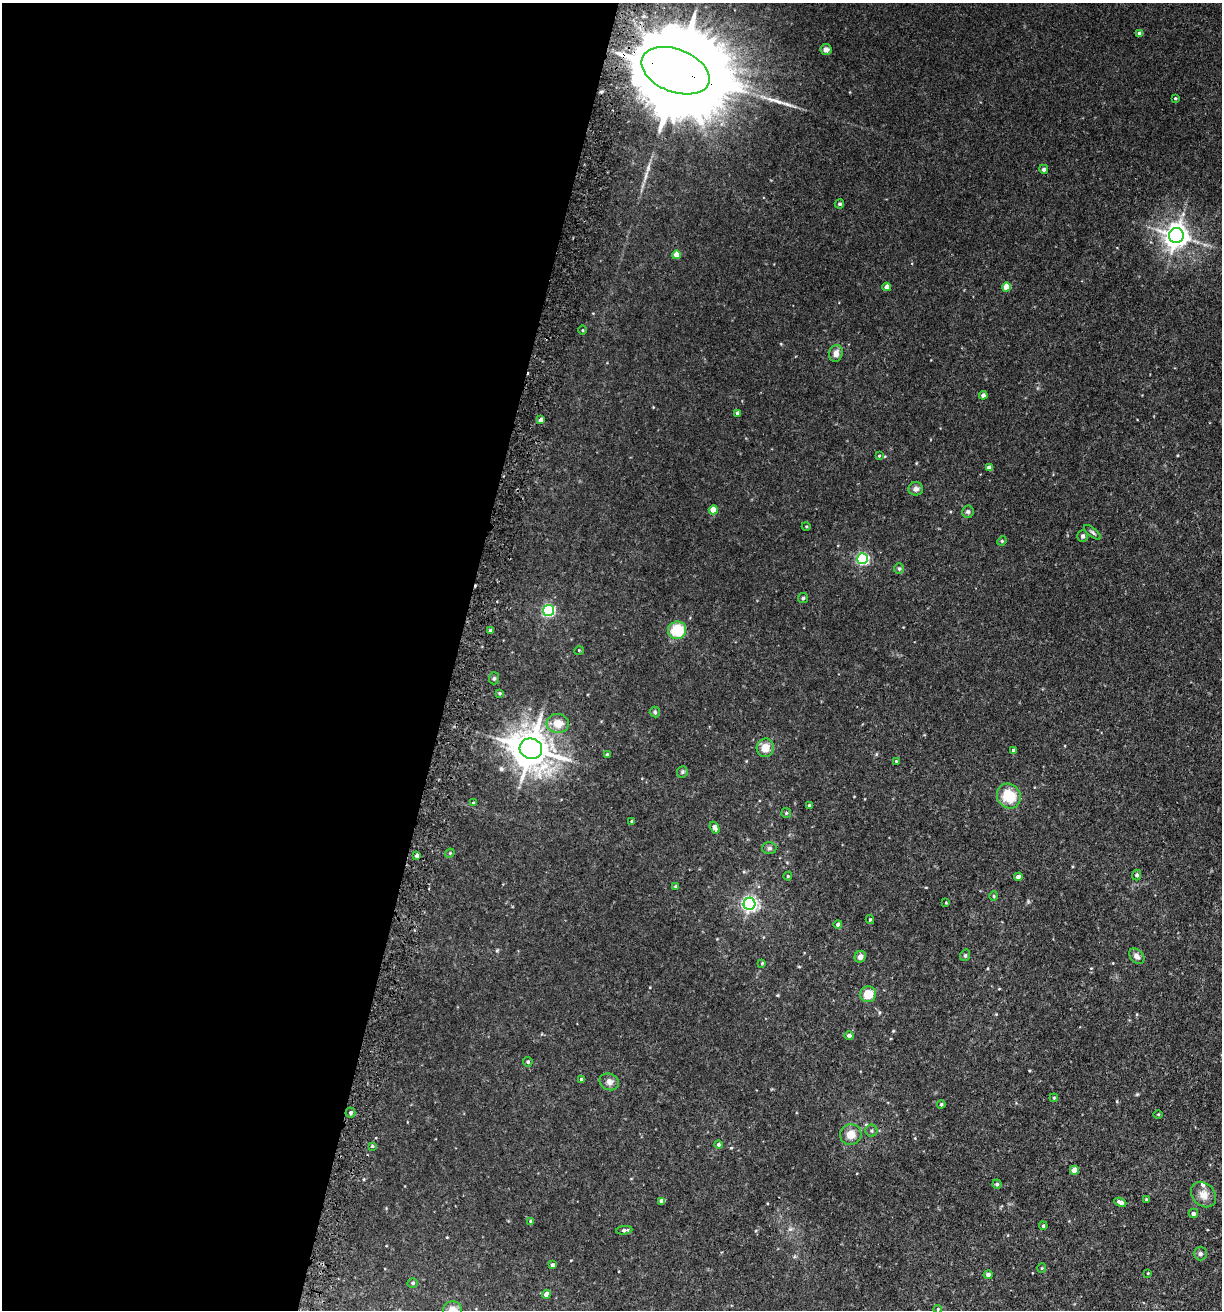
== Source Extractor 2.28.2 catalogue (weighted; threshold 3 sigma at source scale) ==
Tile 5 of 4 x 4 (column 1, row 2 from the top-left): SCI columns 349-1568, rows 2668-3975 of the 5408 x 5343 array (HDU 1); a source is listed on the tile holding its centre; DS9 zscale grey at full resolution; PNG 1224 x 1312 px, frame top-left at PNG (2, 3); each listed source drawn as its Kron ellipse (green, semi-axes under 4 px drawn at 4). Shown black and unused: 37% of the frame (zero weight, under 3 of 5 exposures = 5% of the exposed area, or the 3 px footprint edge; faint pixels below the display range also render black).
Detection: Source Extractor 2.28.2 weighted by HDU 2 'WHT'; one run over the whole footprint, this tile lists its part. Background 0.0203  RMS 0.0034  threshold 0.0152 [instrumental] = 3 sigma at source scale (4.5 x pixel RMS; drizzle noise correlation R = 1.50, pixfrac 1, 0.05/0.05 arcsec/px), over >= 5 px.
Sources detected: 96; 1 inside a brighter listed object's ellipse — not listed separately; the other 95 listed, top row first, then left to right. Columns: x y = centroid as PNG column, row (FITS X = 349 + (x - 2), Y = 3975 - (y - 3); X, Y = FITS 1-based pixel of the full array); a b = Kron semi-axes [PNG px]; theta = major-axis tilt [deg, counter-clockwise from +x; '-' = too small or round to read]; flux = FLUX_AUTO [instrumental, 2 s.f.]
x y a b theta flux
1140 33 4 4 - 1.5
826 50 5 5 - 1.3
675 71 36 21 -21 8400
1175 98 3 3 - 0.33
1044 169 4 4 - 0.75
839 204 5 4 - 0.58
1176 236 7 7 - 280
676 255 4 4 - 4.2
887 287 4 4 - 2.2
1006 287 4 4 - 6.3
582 330 5 3 - 0.29
836 353 8 7 - 2.1
983 395 4 4 - 1.1
737 413 4 3 - 0.75
541 420 4 4 - 1.5
879 456 4 3 - 0.27
989 468 4 4 - 2.5
916 489 7 6 - 1.3
713 510 4 4 - 4.3
968 512 6 5 - 0.66
806 526 4 3 - 0.3
1092 532 10 4 -40 0.65
1083 536 6 5 - 0.69
1002 541 5 4 - 0.36
862 559 5 5 - 45
899 569 5 5 - 0.48
803 598 5 5 - 0.45
548 611 5 5 - 42
490 630 3 3 - 0.57
677 630 9 8 - 11
579 650 5 3 - 0.25
494 678 6 5 - 0.51
500 693 4 4 - 0.42
655 712 5 5 - 0.5
558 723 11 9 -4 4.2
765 748 9 8 - 3.6
531 749 11 10 - 750
1013 750 4 3 - 0.45
607 754 3 3 - 0.38
896 761 3 3 - 0.29
682 772 6 5 - 0.53
1009 796 13 11 -53 8.9
473 803 4 3 - 0.42
809 805 3 3 - 0.41
786 813 5 5 - 0.42
632 822 4 3 - 0.63
715 828 6 4 -58 2.3
769 848 7 6 - 0.71
450 853 5 4 - 0.36
417 856 4 3 - 0.92
1137 875 5 4 - 0.64
788 876 4 4 - 0.32
1018 877 4 4 - 1.8
676 886 4 3 - 0.33
994 896 5 4 - 0.39
946 903 3 3 - 0.24
749 904 6 6 - 88
870 919 4 4 - 0.34
838 924 4 4 - 0.85
965 955 6 4 68 0.49
1137 956 9 6 -47 1.1
860 957 6 5 - 1.4
762 963 4 4 - 0.31
868 994 8 7 - 5
849 1036 4 4 - 1.2
528 1062 5 4 - 0.47
581 1079 4 4 - 0.65
609 1082 10 8 -23 1.4
1054 1098 4 4 - 0.34
941 1104 4 4 - 0.6
350 1113 5 5 - 0.63
1158 1114 4 3 - 0.3
871 1131 6 6 - 0.58
851 1135 11 10 - 3.7
718 1144 4 4 - 0.64
372 1146 3 3 - 0.37
1074 1170 4 4 - 3.1
997 1184 4 4 - 0.55
1203 1195 14 11 -45 3
1146 1199 3 3 - 0.27
662 1201 4 4 - 1.5
1120 1202 6 3 -24 1.1
1193 1213 5 4 - 0.82
530 1221 4 3 - 0.33
1043 1226 4 3 - 0.51
624 1230 8 4 6 0.89
1200 1254 7 6 - 0.8
552 1265 4 4 - 0.71
1042 1268 5 3 - 0.24
1148 1273 3 3 - 0.22
988 1275 4 4 - 1.2
413 1283 5 4 - 0.56
546 1294 4 4 - 1.8
938 1309 4 3 - 0.27
452 1310 9 9 - 2.6
Overlapping masked pixels (flux is a lower limit): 1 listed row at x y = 675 71
Isophote crosses this tile's border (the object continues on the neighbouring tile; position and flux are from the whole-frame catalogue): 1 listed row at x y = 452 1310